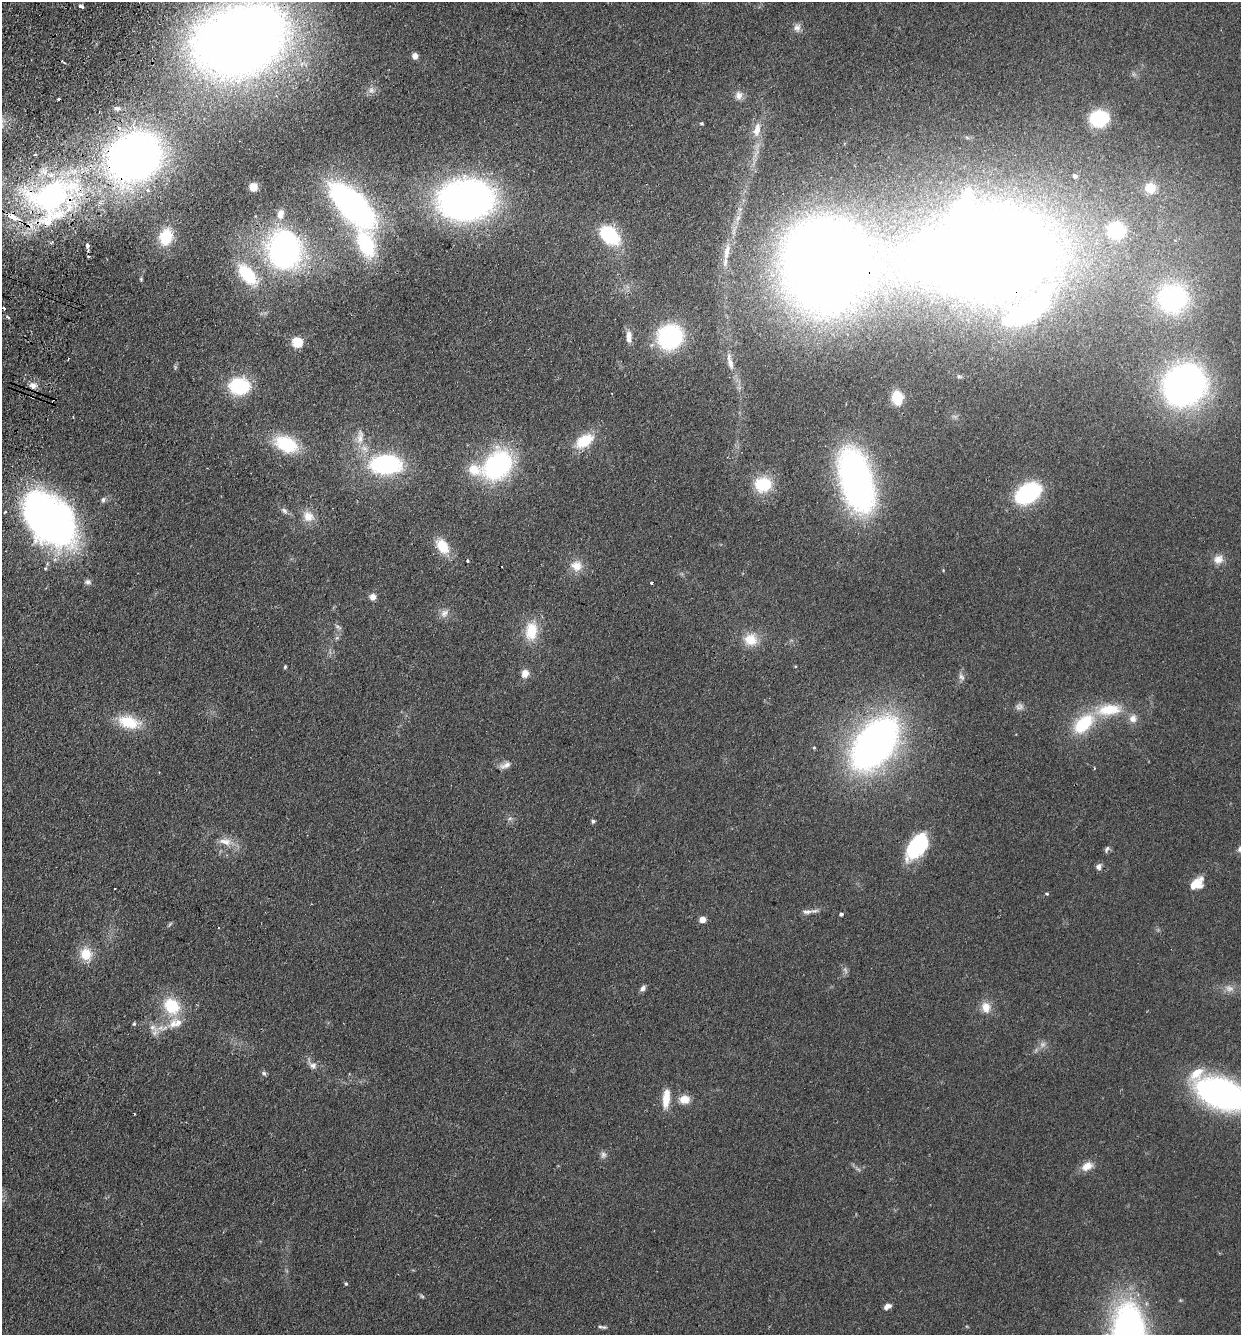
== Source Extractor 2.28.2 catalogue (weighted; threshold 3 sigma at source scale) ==
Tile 11 of 4 x 4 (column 3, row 3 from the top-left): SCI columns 2669-3907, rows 1355-2687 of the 5462 x 5375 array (HDU 1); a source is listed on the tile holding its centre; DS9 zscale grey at full resolution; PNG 1243 x 1337 px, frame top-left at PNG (2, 2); no overlay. Shown black and unused: <1% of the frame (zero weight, under 2 of 3 exposures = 3% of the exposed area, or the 3 px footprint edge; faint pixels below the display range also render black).
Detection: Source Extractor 2.28.2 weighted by HDU 2 'WHT'; one run over the whole footprint, this tile lists its part. Background 0.127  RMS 0.008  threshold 0.0359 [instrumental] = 3 sigma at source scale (4.5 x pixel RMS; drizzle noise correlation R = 1.50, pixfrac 1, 0.05/0.05 arcsec/px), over >= 5 px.
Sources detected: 124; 4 too faint to see at this stretch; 5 cosmic-ray / hot-pixel residue — not listed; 10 inside a brighter listed object's ellipse — not listed separately; the other 105 listed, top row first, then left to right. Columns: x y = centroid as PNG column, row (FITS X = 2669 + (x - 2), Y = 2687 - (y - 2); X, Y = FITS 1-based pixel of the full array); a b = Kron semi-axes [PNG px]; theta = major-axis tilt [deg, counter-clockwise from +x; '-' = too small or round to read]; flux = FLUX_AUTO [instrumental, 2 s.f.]
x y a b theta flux
81 6 5 3 - 6
797 28 11 9 86 4
240 41 68 50 19 1100
415 56 6 6 - 4.3
371 90 9 8 - 3.4
739 95 11 10 - 4.9
117 108 7 5 -13 1.7
1099 118 13 11 8 59
701 123 4 3 - 1.2
757 130 22 9 79 11
35 154 4 3 - 0.92
135 157 40 34 31 460
1075 176 4 4 - 2.4
253 187 6 6 - 9.5
1150 188 14 13 - 14
148 190 6 6 - 2.3
51 196 65 40 20 220
466 200 40 30 2 440
352 205 35 15 -46 370
280 214 11 8 76 7.3
1116 230 12 11 - 70
609 235 25 16 -43 44
166 237 18 14 73 25
366 245 33 18 -69 52
87 246 5 3 - 5.1
285 250 31 27 -82 220
727 252 23 7 79 9.7
989 255 117 71 2 1800
826 262 100 94 -11 920
247 274 27 14 -49 35
141 279 5 4 - 1
1172 298 31 30 - 110
4 308 4 3 - 4.8
7 317 5 4 - 1.3
629 337 15 7 -88 7
670 337 23 21 34 88
297 342 5 5 - 65
730 363 18 7 -77 7.1
33 385 10 9 - 4.7
1184 385 31 28 38 370
239 386 17 13 -4 61
32 397 5 3 - 0.9
897 398 14 11 -82 18
360 437 23 9 84 9.3
584 441 24 14 34 23
286 444 23 15 -24 43
386 464 27 16 1 110
498 465 31 24 46 120
856 480 53 26 -75 290
763 484 19 16 4 29
1028 493 22 15 32 87
103 500 7 5 88 1.8
284 511 9 6 -40 2.6
308 516 15 13 -29 10
48 520 47 32 -47 460
442 546 20 13 -60 17
1218 559 13 11 22 6.7
467 561 4 3 - 1.3
576 566 16 15 - 10
88 582 8 7 - 2.4
651 583 3 3 - 2.1
373 597 8 7 - 4
444 613 14 9 45 4.9
338 627 11 4 -36 1.7
531 631 25 16 84 21
751 640 17 15 -8 14
285 667 4 3 - 1.1
525 673 10 8 77 6.3
961 677 12 6 -61 2.9
1019 707 11 9 8 3.4
1109 710 39 16 7 30
129 722 28 14 -13 26
1083 724 27 15 42 41
875 744 40 23 51 520
814 748 4 4 - 0.83
505 765 16 7 24 4.8
593 821 5 4 - 1.4
225 842 20 9 -9 8.7
918 845 25 13 48 82
1107 849 10 4 65 1.9
1099 867 8 7 - 3
1197 884 17 11 38 12
115 889 2 2 - 0.73
1047 894 4 3 - 1.6
807 912 17 6 6 4
841 914 4 3 - 1.4
702 919 4 4 - 14
170 924 7 4 53 1.1
86 954 17 15 -69 15
643 988 8 6 55 2.9
1229 988 13 10 -18 5.6
172 1006 21 18 -52 30
986 1007 15 11 -77 8.6
134 1024 5 4 - 0.97
152 1027 15 8 -32 6.4
313 1065 13 9 -35 4.6
264 1073 7 5 -39 1.6
1221 1094 44 24 -19 250
666 1098 22 8 84 13
685 1099 13 10 6 8.6
603 1155 9 8 - 2.7
1087 1166 16 11 27 7.9
346 1284 5 4 - 1
887 1306 9 5 26 3.7
604 1327 8 5 -6 1.6
Overlapping masked pixels (flux is a lower limit): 7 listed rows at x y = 240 41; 135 157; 51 196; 989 255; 826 262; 32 397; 875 744
Isophote crosses this tile's border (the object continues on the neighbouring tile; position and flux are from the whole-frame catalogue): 2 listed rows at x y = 240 41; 1221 1094